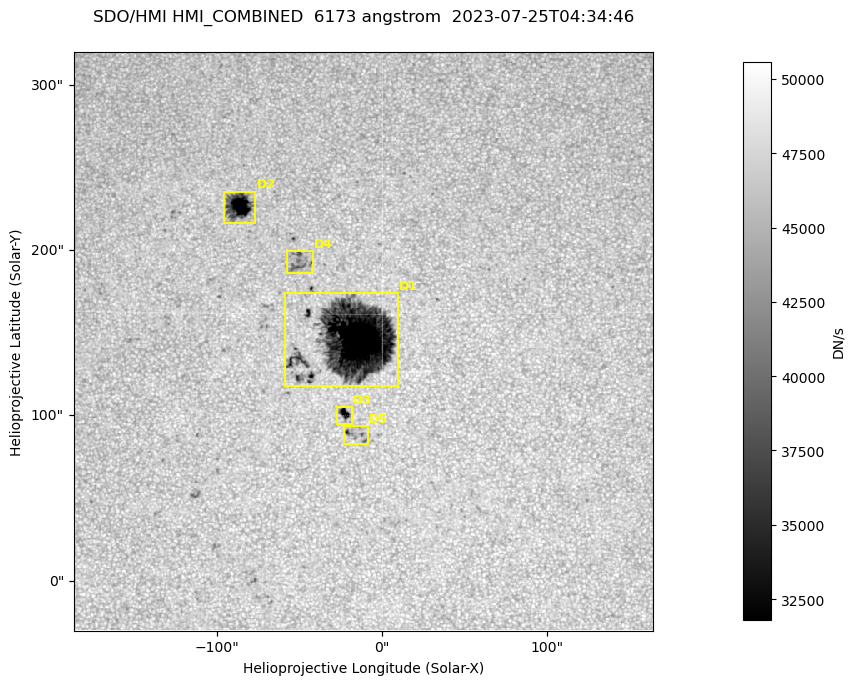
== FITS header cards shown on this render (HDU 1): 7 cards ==
TELESCOP= 'SDO/HMI '           / Telescope
INSTRUME= 'HMI_COMBINED'       / For HMI: HMI_SIDE1, HMI_FRONT2, or HMI_COMBINED
WAVELNTH=                6173. / [angstrom] Wavelength
DATE-OBS= '2023-07-25T04:34:46.000' / [ISO] Observation date {DATE__OBS}
CTYPE1  = 'HPLN-TAN'           / CTYPE1: HPLN
CTYPE2  = 'HPLT-TAN'           / CTYPE2: HPLT
BUNIT   = 'DN/s    '           / Physical Units

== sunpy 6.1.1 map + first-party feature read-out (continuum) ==
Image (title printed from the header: SDO/HMI HMI_COMBINED  6173 angstrom  2023-07-25T04:34:46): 695 x 695 px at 0.504 arcsec/px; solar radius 945 arcsec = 1874 px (partial field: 4.4% of the solar disc is inside the frame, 100% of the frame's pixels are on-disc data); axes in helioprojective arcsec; data unit DN/s (BUNIT, on the colour bar)
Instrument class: CONTINUUM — white-light / continuum photospheric image (CONTENT/OBS_TYPE)
Dark features (sunspots / pores): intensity divided by the frame's on-disc median (partial field: no limb-darkening profile); local-median window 302 px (8% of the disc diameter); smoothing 3 px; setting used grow <= 0.95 with closing radius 3 px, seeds <= 0.88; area >= 120 px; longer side >= 8 px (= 4 arcsec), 4 px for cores <= 0.7; partial field; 5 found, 5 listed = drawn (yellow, D1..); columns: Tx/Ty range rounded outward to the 2 arcsec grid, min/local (2 s.f., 1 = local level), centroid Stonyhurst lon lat
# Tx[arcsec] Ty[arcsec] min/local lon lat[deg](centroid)
D1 -60..10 116..174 0.13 -1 +14
D2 -96..-76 216..236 0.3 -6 +19
D3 -28..-18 94..106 0.55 -1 +11
D4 -58..-42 186..200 0.81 -3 +17
D5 -24..-8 82..94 0.74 -1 +11